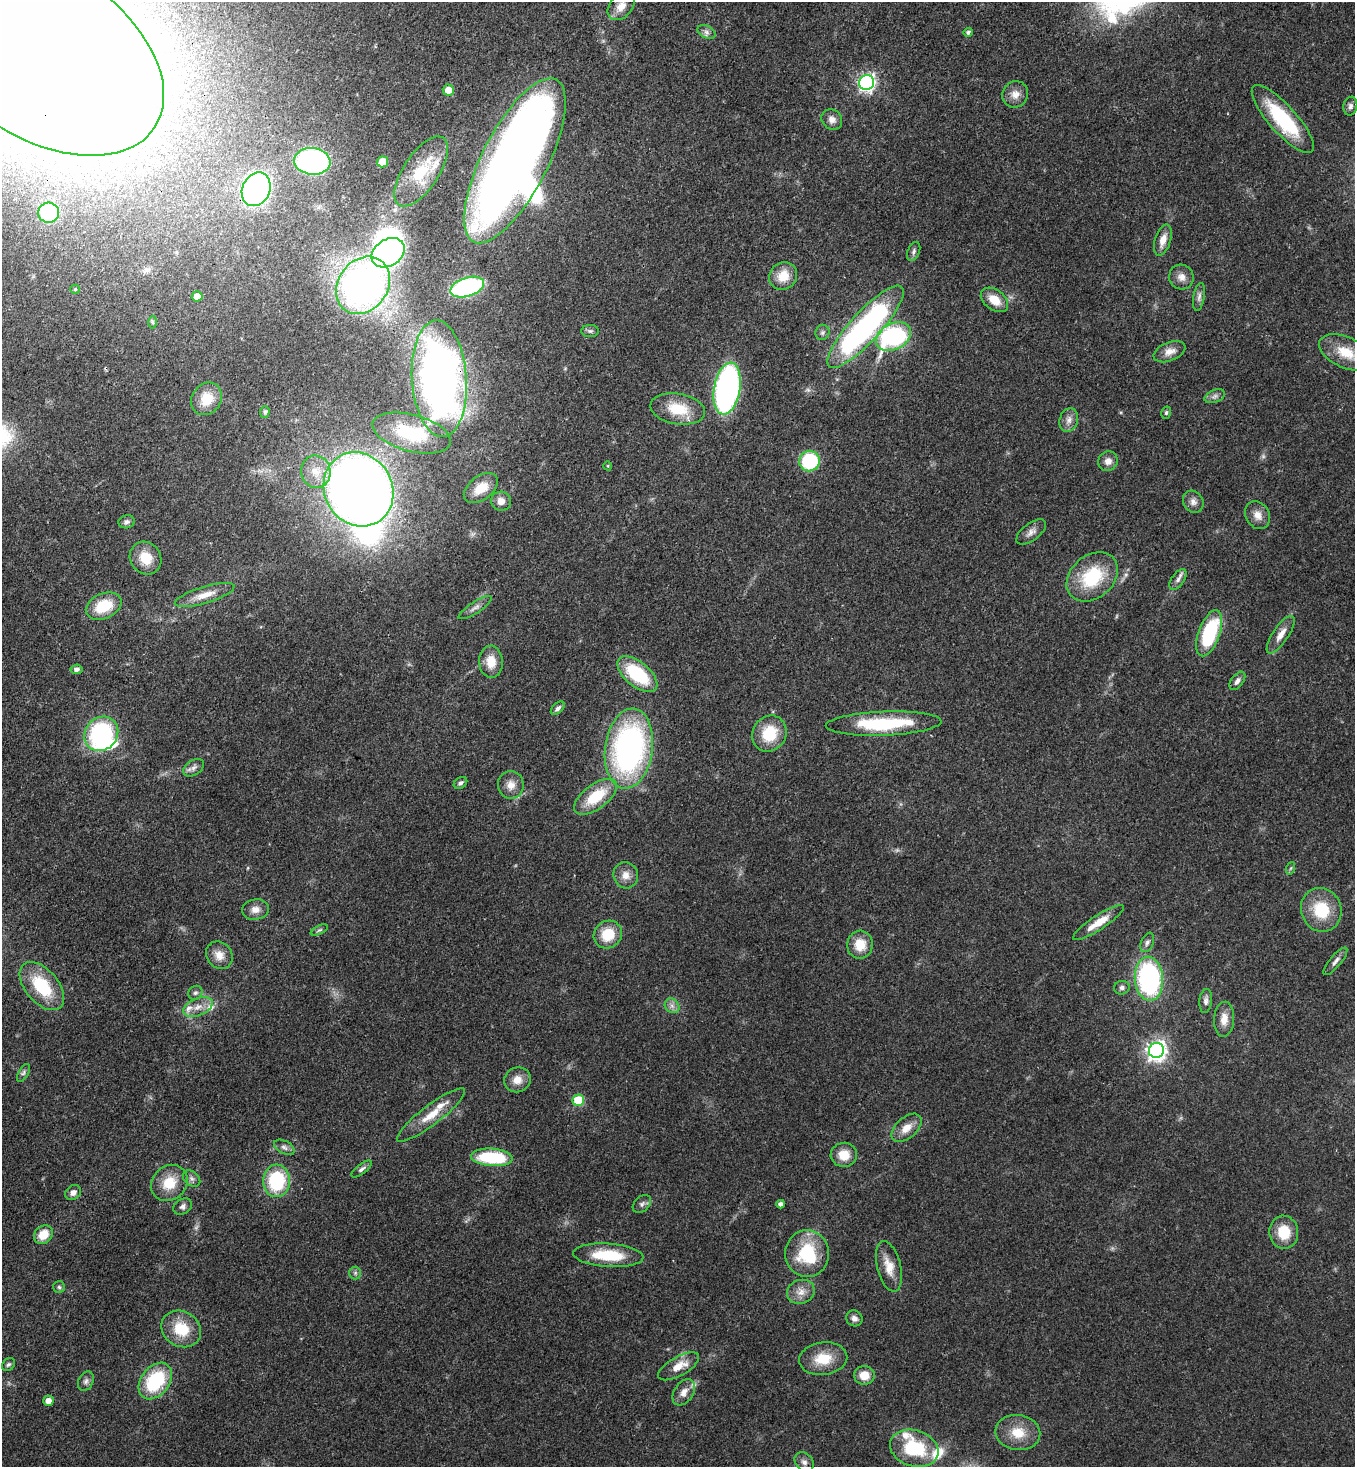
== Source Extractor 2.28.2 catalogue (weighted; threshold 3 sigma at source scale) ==
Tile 11 of 4 x 4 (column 3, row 3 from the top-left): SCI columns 3070-4422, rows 1525-2989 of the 6000 x 5978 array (HDU 1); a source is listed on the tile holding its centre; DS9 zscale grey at full resolution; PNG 1357 x 1469 px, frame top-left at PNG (2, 2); each listed source drawn as its Kron ellipse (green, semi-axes under 4 px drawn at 4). Shown black and unused: <1% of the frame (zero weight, under 3 of 4 exposures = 7% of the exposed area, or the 3 px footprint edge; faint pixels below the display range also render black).
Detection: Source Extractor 2.28.2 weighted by HDU 2 'WHT'; one run over the whole footprint, this tile lists its part. Background 0.0729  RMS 0.004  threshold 0.018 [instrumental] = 3 sigma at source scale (4.5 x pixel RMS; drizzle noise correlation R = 1.50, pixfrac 1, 0.05/0.05 arcsec/px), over >= 5 px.
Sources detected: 151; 4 too faint to see at this stretch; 8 inside a brighter object's white glare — neither listed nor drawn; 7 inside a brighter listed object's ellipse — not listed separately; the other 132 listed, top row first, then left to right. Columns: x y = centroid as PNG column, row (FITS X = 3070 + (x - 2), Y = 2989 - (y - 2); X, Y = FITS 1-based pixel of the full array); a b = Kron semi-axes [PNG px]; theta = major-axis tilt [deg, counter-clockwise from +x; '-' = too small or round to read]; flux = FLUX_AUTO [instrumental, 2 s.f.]
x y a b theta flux
621 6 16 11 46 4.5
706 32 9 6 -28 1.5
968 32 4 4 - 1.1
41 53 135 85 -34 2100
867 82 8 7 - 120
448 90 5 5 - 4.4
1015 94 13 12 - 3.8
1350 106 9 7 79 1.5
832 119 11 9 -45 2.7
1283 119 44 14 -48 31
312 161 18 13 -7 82
515 161 91 32 63 440
383 162 5 5 - 11
421 171 40 17 56 20
256 189 17 14 66 160
49 213 10 10 - 29
1163 240 16 7 73 4.3
914 252 10 6 68 1.2
388 253 18 13 33 100
783 276 15 13 46 7.6
1181 277 12 12 - 3.2
363 285 30 25 54 200
467 287 17 9 17 60
75 289 5 4 - 0.46
197 296 5 5 - 4
1199 297 14 5 80 1.7
994 300 15 10 -38 6.5
152 322 6 4 -89 0.68
865 327 54 15 47 110
590 331 9 6 0 1
822 332 8 7 - 1.1
893 337 19 13 29 59
1169 352 17 9 22 3.7
1346 352 29 15 -24 11
439 379 58 27 -86 250
727 389 26 13 80 120
1215 396 10 6 22 1.5
207 399 17 14 54 7.9
678 409 27 15 -9 13
265 412 6 5 - 0.91
1166 413 6 5 - 0.76
1069 420 12 9 72 2.7
412 433 40 18 -15 21
810 461 10 10 - 30
1108 461 10 9 - 2.6
608 466 5 3 - 0.34
316 472 16 15 - 7.3
481 488 19 12 37 7.9
358 489 38 34 -60 480
501 501 10 9 - 3.3
1193 502 11 9 -55 2.3
1257 515 15 11 -61 3.8
127 522 8 6 13 1.2
1031 532 17 8 37 2.7
146 558 17 15 -53 8.5
1092 577 28 21 41 24
1178 579 12 6 55 1.8
205 595 31 8 17 6.1
104 606 19 12 24 15
475 608 19 5 33 2.1
1209 633 24 10 70 33
1281 635 22 8 56 4.3
491 662 16 12 -88 7
76 669 6 4 5 1.4
637 674 24 12 -39 26
1237 681 10 6 54 1.7
558 708 8 5 44 1.3
884 724 58 12 2 29
101 734 18 16 48 54
769 734 18 16 58 14
629 748 40 24 82 120
194 768 11 7 32 1.9
460 783 7 5 35 1.2
511 785 13 13 - 4
596 797 25 12 37 15
1291 868 6 4 70 0.65
626 875 13 12 - 3.8
255 910 13 10 7 3.1
1321 910 22 20 -67 17
1098 923 30 7 33 7.4
319 930 9 4 25 0.74
608 934 15 13 37 12
1147 942 10 6 67 1.4
860 945 14 13 - 8
219 955 14 12 -51 4.4
1335 961 17 5 50 2
1149 979 22 14 -86 72
42 986 28 16 -50 20
1122 988 8 6 16 1.3
195 993 7 6 - 1.1
1206 1001 12 6 84 1.6
672 1006 8 6 -44 1.7
198 1007 15 8 22 4.1
1224 1019 17 10 86 4.6
1156 1050 7 7 - 210
23 1073 10 5 62 1
517 1080 13 12 - 4.3
578 1100 6 5 - 20
431 1115 42 10 37 9.1
906 1128 18 10 42 5.2
284 1147 11 6 -29 1.5
844 1155 13 12 - 6.8
492 1157 21 8 -4 28
362 1169 12 5 38 1.4
191 1179 10 7 -39 1.5
276 1181 16 13 85 29
169 1183 19 17 44 10
73 1193 8 7 - 2
642 1204 10 7 43 1.5
781 1204 4 4 - 1.8
183 1206 10 7 32 1.5
1284 1232 16 14 -82 11
43 1235 10 8 42 7.6
807 1254 23 22 - 24
608 1255 35 11 -4 17
889 1266 26 12 -76 6.4
355 1273 6 6 - 0.95
59 1287 6 6 - 0.85
801 1292 14 12 20 4
854 1318 8 7 - 1.9
181 1329 21 17 -32 13
823 1359 24 16 7 10
8 1364 7 5 43 0.91
679 1366 23 9 29 6.5
864 1375 10 9 - 5.5
86 1381 10 7 63 1.6
155 1381 20 14 52 28
684 1392 15 9 57 3.5
48 1401 5 5 - 3.3
1018 1433 22 17 -8 9.2
914 1448 25 18 -18 24
804 1462 11 8 -47 2
Overlapping masked pixels (flux is a lower limit): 2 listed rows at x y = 41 53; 439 379
Isophote crosses this tile's border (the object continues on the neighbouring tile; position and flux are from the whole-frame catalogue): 2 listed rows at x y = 41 53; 1346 352